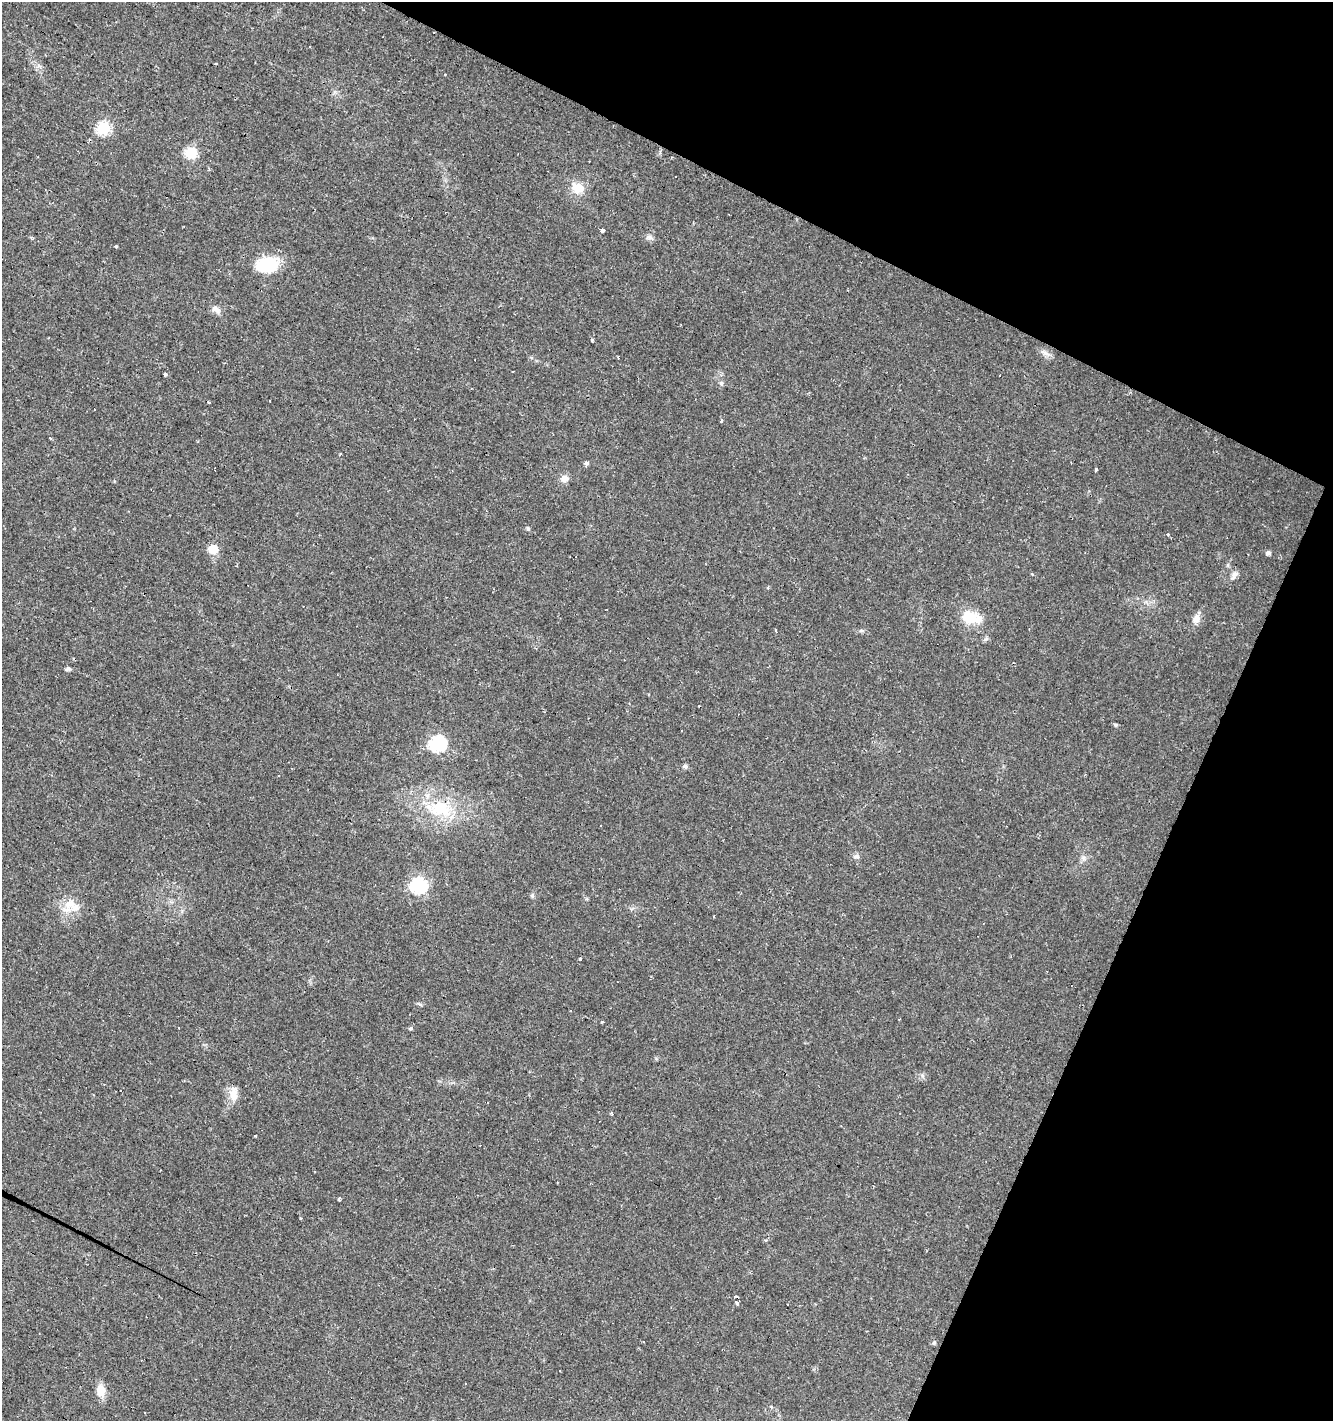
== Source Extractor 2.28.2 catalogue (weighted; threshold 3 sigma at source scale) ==
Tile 8 of 4 x 4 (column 4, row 2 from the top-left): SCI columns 4258-5588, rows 2838-4256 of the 5786 x 5675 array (HDU 1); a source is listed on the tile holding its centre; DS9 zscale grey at full resolution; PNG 1335 x 1423 px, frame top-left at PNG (2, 2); no overlay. Shown black and unused: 23% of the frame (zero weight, under 2 of 3 exposures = <1% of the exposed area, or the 3 px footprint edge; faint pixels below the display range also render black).
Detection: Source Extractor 2.28.2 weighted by HDU 2 'WHT'; one run over the whole footprint, this tile lists its part. Background 0.0182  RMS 0.0035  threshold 0.0157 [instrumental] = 3 sigma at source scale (4.5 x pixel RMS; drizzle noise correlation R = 1.50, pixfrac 1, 0.0396/0.0396 arcsec/px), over >= 5 px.
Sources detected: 84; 22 cosmic-ray / hot-pixel residue — not listed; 1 inside a brighter listed object's ellipse — not listed separately; the other 61 listed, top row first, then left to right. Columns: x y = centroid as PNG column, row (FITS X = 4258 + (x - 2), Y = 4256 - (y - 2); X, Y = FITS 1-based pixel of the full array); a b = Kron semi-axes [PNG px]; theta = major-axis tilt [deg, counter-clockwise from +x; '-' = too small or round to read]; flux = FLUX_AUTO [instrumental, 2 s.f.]
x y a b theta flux
309 46 3 2 - 0.42
104 128 6 6 - 40
191 153 6 6 - 33
577 187 16 13 -27 5.8
602 230 3 3 - 4.7
649 237 9 6 -15 1.1
116 247 3 3 - 5.5
267 265 25 17 6 17
216 309 13 8 -29 2
592 340 3 3 - 0.95
1046 353 12 5 -24 1.5
618 357 4 2 - 0.45
513 372 3 2 - 0.32
165 375 3 3 - 5.4
721 383 6 6 - 0.85
209 402 3 2 - 0.47
721 421 4 3 - 0.52
50 437 3 3 - 1
586 463 5 4 - 0.94
215 469 4 2 - 0.29
1096 469 4 3 - 0.47
564 478 9 8 - 2.4
528 529 5 5 - 0.68
1168 535 3 3 - 1.4
213 549 6 6 - 12
1268 553 5 5 - 1.1
1032 574 4 4 - 0.27
1234 575 14 7 58 1.5
971 618 23 13 -9 9.4
1196 619 12 9 62 2.8
861 630 6 4 1 0.58
776 631 4 3 - 0.61
68 669 7 5 15 0.7
1116 725 5 4 - 0.63
682 730 3 3 - 0.67
438 744 7 7 - 73
685 766 6 5 - 1
439 809 38 20 -10 19
600 825 3 3 - 0.66
856 856 8 7 - 1.2
1083 858 7 5 -29 0.95
418 886 7 7 - 83
532 896 6 5 - 0.61
71 903 31 14 50 6.4
714 917 3 3 - 0.85
580 959 4 3 - 2.5
1047 971 3 2 - 0.28
899 1019 3 2 - 0.31
602 1022 4 3 - 0.37
410 1028 5 4 - 0.57
234 1094 22 11 88 4
256 1136 3 3 - 2
315 1171 3 2 - 0.45
339 1199 3 3 - 0.63
300 1218 3 3 - 0.34
765 1240 5 3 - 0.35
737 1303 5 4 - 1
934 1343 6 5 - 0.56
465 1384 3 3 - 0.76
101 1390 13 10 -83 4.8
771 1407 5 4 - 0.41
Unlisted compact peaks at least as high as the median listed source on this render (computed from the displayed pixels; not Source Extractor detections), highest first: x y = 420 1004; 922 1076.